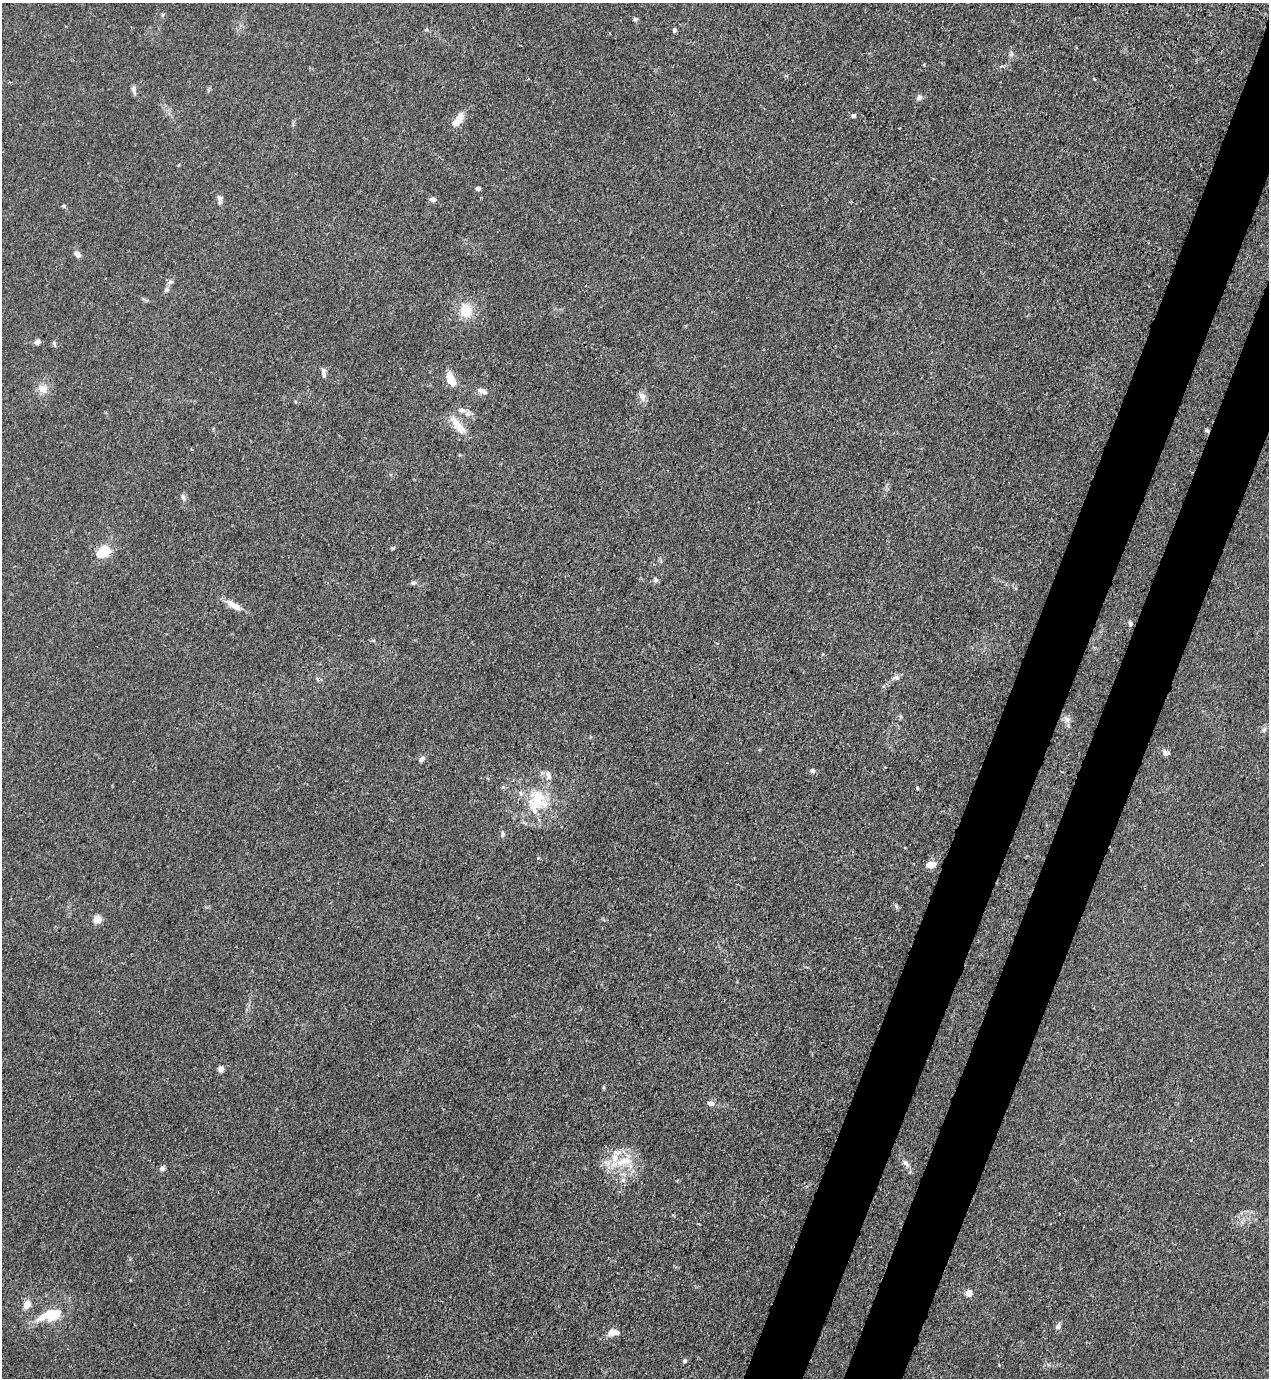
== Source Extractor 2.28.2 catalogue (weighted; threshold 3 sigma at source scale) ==
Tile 10 of 4 x 4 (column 2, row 3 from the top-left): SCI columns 1490-2756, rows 1418-2793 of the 5646 x 5587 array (HDU 1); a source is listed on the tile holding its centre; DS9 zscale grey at full resolution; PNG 1271 x 1380 px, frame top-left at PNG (2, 3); no overlay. Shown black and unused: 8% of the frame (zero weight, under 3 of 4 exposures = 7% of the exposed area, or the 3 px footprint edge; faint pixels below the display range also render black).
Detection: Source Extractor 2.28.2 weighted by HDU 2 'WHT'; one run over the whole footprint, this tile lists its part. Background 0.0179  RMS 0.0025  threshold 0.0114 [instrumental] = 3 sigma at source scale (4.5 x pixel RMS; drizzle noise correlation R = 1.50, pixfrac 1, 0.05/0.05 arcsec/px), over >= 5 px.
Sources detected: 64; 1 cosmic-ray / hot-pixel residue — not listed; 6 inside a brighter listed object's ellipse — not listed separately; the other 57 listed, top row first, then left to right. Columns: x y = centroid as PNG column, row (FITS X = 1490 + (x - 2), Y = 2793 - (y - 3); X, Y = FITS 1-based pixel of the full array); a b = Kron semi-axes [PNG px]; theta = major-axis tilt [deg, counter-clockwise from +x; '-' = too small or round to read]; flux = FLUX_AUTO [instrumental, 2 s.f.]
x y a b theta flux
162 15 6 4 71 0.35
635 19 6 5 - 0.44
426 30 6 3 19 0.33
674 30 5 4 - 0.63
134 89 11 6 -79 0.86
919 97 8 7 - 0.78
853 116 7 5 -1 0.62
458 120 20 8 54 3.3
478 188 5 4 - 0.83
220 197 11 7 -66 0.98
433 199 7 6 - 0.98
77 254 8 6 -47 1.5
170 282 8 7 - 0.79
166 289 7 7 - 0.69
466 311 16 13 -66 6
37 342 5 5 - 1.5
54 344 8 4 -66 0.46
324 373 13 5 -82 1
451 379 14 8 -63 4.8
43 389 10 9 - 2.6
483 391 12 6 -25 1.4
642 397 13 7 -67 1.6
468 413 8 8 - 1.2
456 423 20 10 -58 3.7
1207 430 6 4 -35 0.44
183 497 9 5 -74 0.73
104 551 11 8 33 11
656 580 7 6 - 0.61
413 583 7 5 11 0.57
233 605 24 8 -30 2.8
1130 623 7 4 -75 0.47
896 677 12 6 16 0.99
1067 719 12 7 -58 1.3
1264 730 9 6 62 0.68
1166 753 10 7 -18 0.94
422 759 10 6 41 0.86
885 767 3 3 - 0.21
812 771 6 6 - 0.69
917 788 5 4 - 0.31
537 801 33 31 83 14
502 834 9 5 87 0.67
930 865 9 6 4 2.8
896 906 6 4 -72 0.41
97 919 5 5 - 7.4
220 1069 6 5 - 1.7
603 1087 6 4 90 0.31
711 1103 9 7 -5 1.2
623 1161 27 12 13 7.1
906 1163 10 6 -49 1.1
162 1168 7 6 - 0.77
623 1180 7 6 - 0.77
969 1293 5 5 - 3.6
27 1304 9 6 63 2.6
51 1313 19 13 5 8.3
1058 1326 7 5 61 1.1
613 1332 17 8 6 2.2
684 1361 5 5 - 0.5
Overlapping masked pixels (flux is a lower limit): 1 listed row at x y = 1207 430